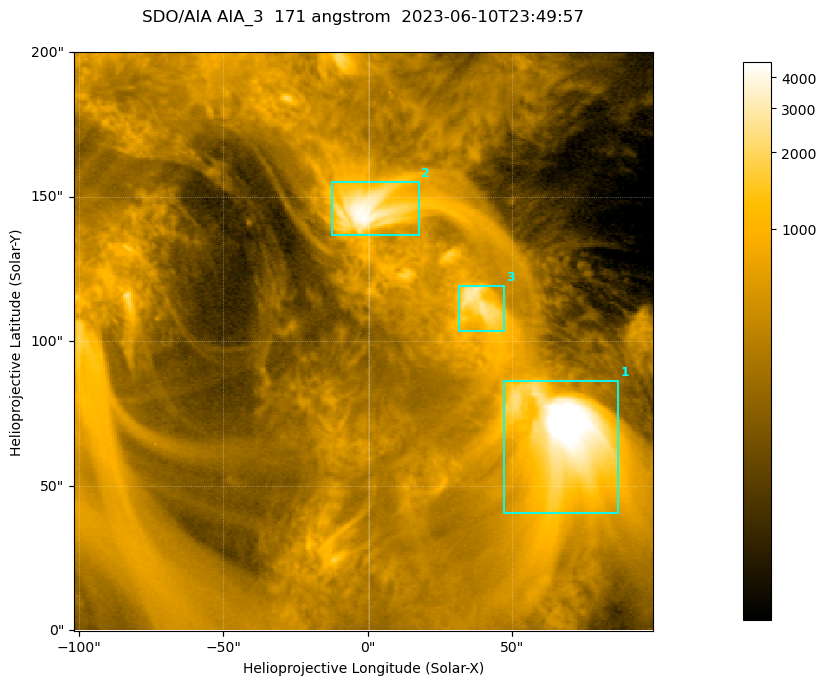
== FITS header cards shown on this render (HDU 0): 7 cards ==
TELESCOP= 'SDO/AIA '           / For AIA: SDO/AIA
INSTRUME= 'AIA_3   '           / For AIA: AIA_ATA1, AIA_ATA2, AIA_ATA3 or AIA_AT
WAVELNTH=                  171 / [angstrom] Wavelength
WAVEUNIT= 'angstrom'           / Wavelength unit: angstrom
DATE-OBS= '2023-06-10T23:49:57.350' / [ISO] Date when observation started; ISO 8
CTYPE1  = 'HPLN-TAN'           / CTYPE1; Typically HPLN
CTYPE2  = 'HPLT-TAN'           / CTYPE2; Typically HPLT

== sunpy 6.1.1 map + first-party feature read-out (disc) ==
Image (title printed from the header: SDO/AIA AIA_3  171 angstrom  2023-06-10T23:49:57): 334 x 334 px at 0.599 arcsec/px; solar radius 945 arcsec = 1577 px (partial field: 1.4% of the solar disc is inside the frame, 100% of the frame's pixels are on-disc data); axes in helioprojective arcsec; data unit not stated in the header (colour bar unlabelled)
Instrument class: DISC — disc imager (sunpy class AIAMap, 171 A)
Bright regions (active regions / flare kernels): reference = the on-disc median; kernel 3 px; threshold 5 sigma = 1106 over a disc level ~355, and >= 1.15x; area >= 111 px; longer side >= 4 px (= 2.4 arcsec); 3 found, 3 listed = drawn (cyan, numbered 1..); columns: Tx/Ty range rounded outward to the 2 arcsec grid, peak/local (2 s.f.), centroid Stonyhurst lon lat
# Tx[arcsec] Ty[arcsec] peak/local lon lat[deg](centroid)
1 46..88 40..86 17 +4 +4
2 -14..18 136..156 12 +0 +9
3 30..48 102..120 8.2 +2 +7